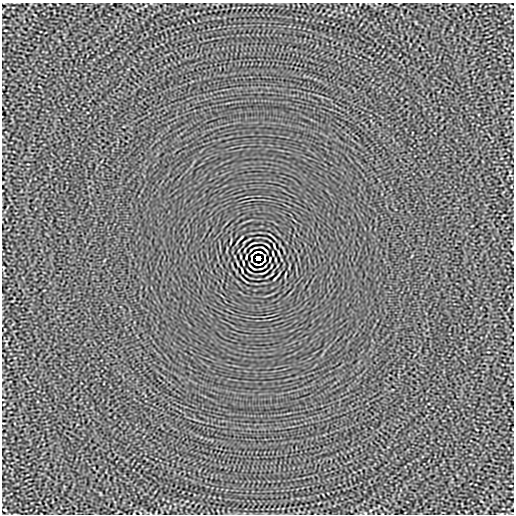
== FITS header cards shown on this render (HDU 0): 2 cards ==
NAXIS1  =                  512
NAXIS2  =                  512

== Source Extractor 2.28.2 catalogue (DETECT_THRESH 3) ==
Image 512 x 512 px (HDU 0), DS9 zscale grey, 1 PNG px = 1 image px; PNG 516 x 516 px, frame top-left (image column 1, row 512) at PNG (2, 3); no overlay
Background -1.25e-05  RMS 0.0015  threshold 0.00445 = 3 sigma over >= 5 px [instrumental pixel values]
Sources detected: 14; all 14 listed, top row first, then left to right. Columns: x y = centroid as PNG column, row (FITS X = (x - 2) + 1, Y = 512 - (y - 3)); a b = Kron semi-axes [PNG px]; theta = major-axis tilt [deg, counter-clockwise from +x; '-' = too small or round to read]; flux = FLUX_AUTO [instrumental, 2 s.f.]
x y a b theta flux
512 6 3 2 - 0.082
264 249 8 2 -40 0.099
256 252 5 2 - 0.064
260 252 4 2 - 0.1
251 256 4 2 - 0.076
265 256 4 2 - 0.073
258 258 4 4 - 3.7
251 260 3 2 - 0.08
265 260 4 2 - 0.078
243 263 4 2 - 0.081
256 264 4 2 - 0.088
260 264 5 2 - 0.089
252 267 8 2 -40 0.099
5 510 3 2 - 0.079
At the frame edge (FLAGS 8, measured only in part): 1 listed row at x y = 512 6